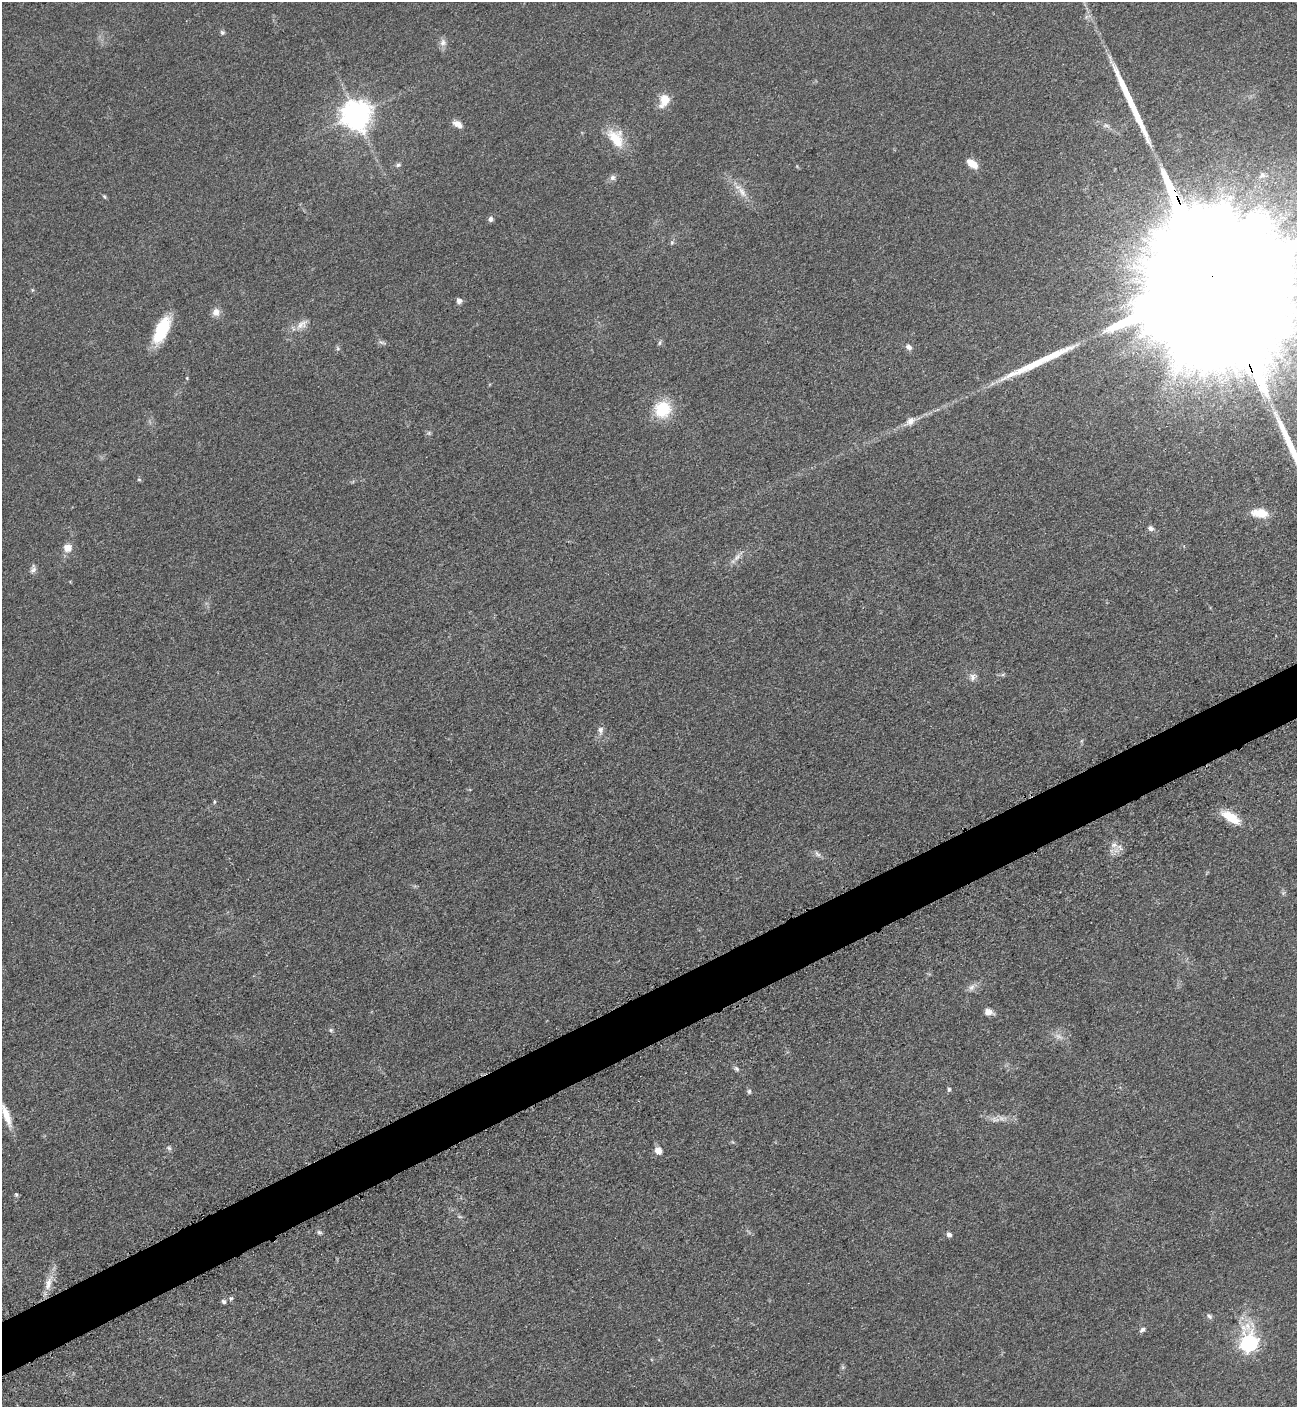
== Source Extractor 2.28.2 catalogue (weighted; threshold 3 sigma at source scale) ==
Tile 7 of 4 x 4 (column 3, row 2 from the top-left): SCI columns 2887-4181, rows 2874-4278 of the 5664 x 5700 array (HDU 1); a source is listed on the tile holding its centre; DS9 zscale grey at full resolution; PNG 1299 x 1409 px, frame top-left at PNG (2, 2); no overlay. Shown black and unused: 4% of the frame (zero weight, under 3 of 5 exposures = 4% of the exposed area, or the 3 px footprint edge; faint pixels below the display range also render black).
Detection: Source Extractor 2.28.2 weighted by HDU 2 'WHT'; one run over the whole footprint, this tile lists its part. Background 0.0508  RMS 0.006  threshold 0.027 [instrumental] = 3 sigma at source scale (4.5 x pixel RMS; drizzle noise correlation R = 1.50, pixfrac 1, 0.05/0.05 arcsec/px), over >= 5 px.
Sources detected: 61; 1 too faint to see at this stretch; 3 long thin detections or spike segments (spike, bleed or trail) — not listed; the other 57 listed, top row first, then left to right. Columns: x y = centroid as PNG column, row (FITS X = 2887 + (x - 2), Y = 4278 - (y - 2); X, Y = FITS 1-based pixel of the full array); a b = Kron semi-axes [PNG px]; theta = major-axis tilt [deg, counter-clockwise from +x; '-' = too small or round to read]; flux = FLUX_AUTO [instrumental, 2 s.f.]
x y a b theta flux
222 32 7 6 - 1.2
443 43 11 8 78 3
664 100 17 11 67 9
356 115 9 9 - 850
457 124 12 7 -31 4
616 138 27 17 -56 15
972 163 15 8 -37 6
398 165 7 5 24 1.3
1262 175 9 8 - 2.6
613 178 8 7 - 2
742 192 17 7 -57 5.4
104 197 6 4 -45 0.79
490 219 7 6 - 1.8
672 242 6 5 - 0.98
1214 282 110 26 -67 130000
32 290 5 4 - 0.66
459 301 6 5 - 2.5
216 312 10 9 - 4
302 324 18 9 34 4.8
161 330 30 12 64 25
381 342 8 4 -35 1.2
660 343 8 4 81 1
909 347 9 7 -42 2.3
337 348 6 4 -71 0.93
187 378 4 4 - 0.57
662 409 16 15 - 24
910 421 14 9 40 4.3
139 479 6 4 -1 0.71
1260 513 20 10 -5 10
1151 528 8 7 - 1.9
68 548 10 9 - 5.5
737 557 11 6 52 2.8
33 569 11 7 71 2.1
973 677 11 8 77 2.8
600 730 10 7 -83 2.5
214 802 5 3 - 0.65
1231 817 23 10 -31 14
1114 845 8 6 21 2.5
817 854 11 6 -44 1.9
972 987 11 7 56 2.7
988 1012 11 7 -16 3.6
331 1030 6 5 - 0.99
736 1069 6 5 - 1.3
949 1089 5 4 - 1.2
749 1091 7 5 -77 1.1
6 1115 31 8 -69 9
995 1120 11 7 -8 3.2
169 1148 6 5 - 1.2
658 1150 7 6 - 5.6
16 1194 6 5 - 0.85
319 1232 7 5 -18 1.1
949 1235 5 5 - 2.2
48 1284 22 9 75 7
224 1302 6 5 - 1.2
1209 1316 8 6 -52 1.5
1142 1330 8 5 44 1.6
1249 1343 9 7 -86 170
Overlapping masked pixels (flux is a lower limit): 1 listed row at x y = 1214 282
Isophote crosses this tile's border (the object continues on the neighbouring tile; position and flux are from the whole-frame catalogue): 2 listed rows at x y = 1214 282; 6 1115